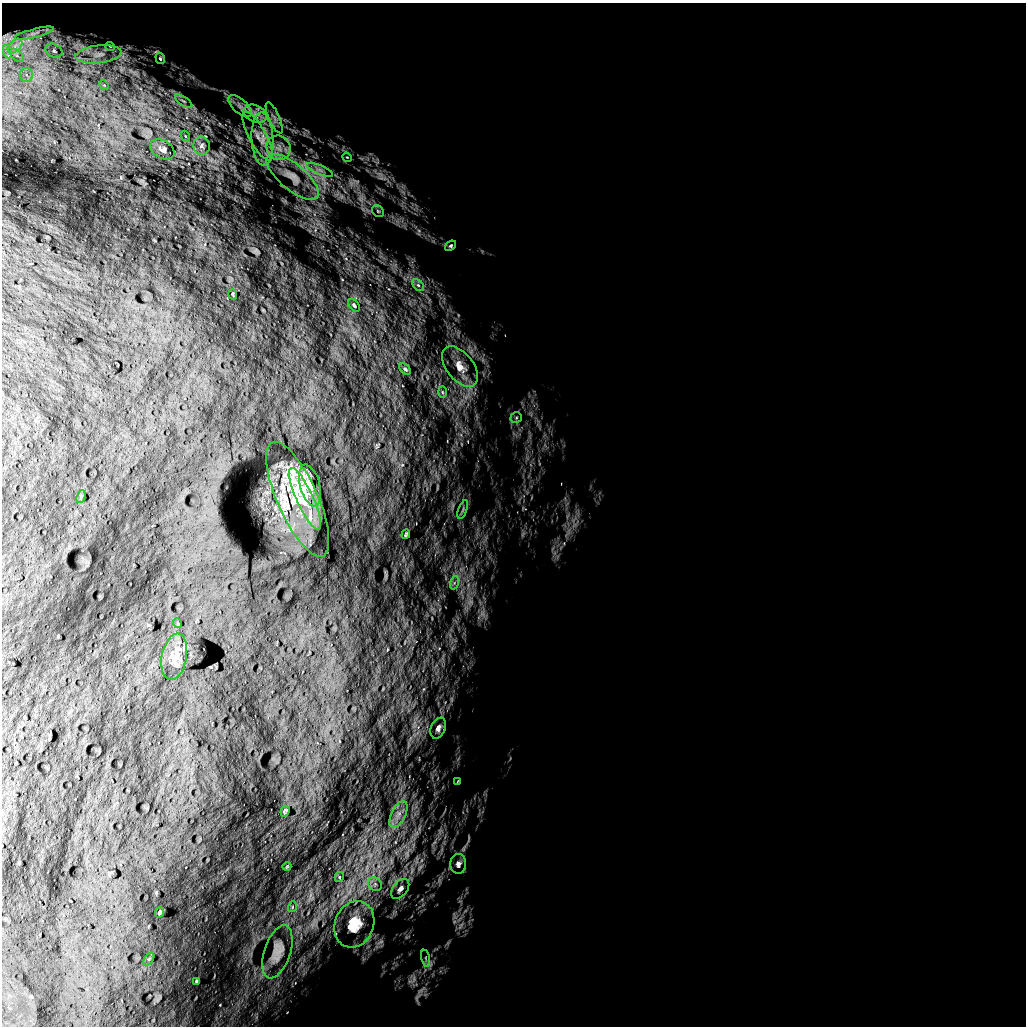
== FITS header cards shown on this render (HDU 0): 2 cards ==
NAXIS1  =                 1024 /
NAXIS2  =                 1024 /

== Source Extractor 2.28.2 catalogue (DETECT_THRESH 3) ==
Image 1024 x 1024 px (HDU 0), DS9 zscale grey, 1 PNG px = 1 image px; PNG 1028 x 1028 px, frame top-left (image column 1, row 1024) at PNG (2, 3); each listed source drawn as its Kron ellipse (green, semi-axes under 4 px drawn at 4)
Background 5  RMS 670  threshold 2020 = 3 sigma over >= 5 px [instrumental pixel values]
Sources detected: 57; all 57 listed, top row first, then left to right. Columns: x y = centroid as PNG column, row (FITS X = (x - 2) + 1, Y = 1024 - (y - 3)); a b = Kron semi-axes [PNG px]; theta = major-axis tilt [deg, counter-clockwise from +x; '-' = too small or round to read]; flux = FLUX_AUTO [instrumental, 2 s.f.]
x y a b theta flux
34 33 20 4 14 2.4e+05
15 46 9 5 45 2.2e+05
110 46 5 3 - 3.9e+04
54 51 9 6 -30 1.8e+05
8 52 7 4 -71 1.2e+05
98 54 23 9 7 6.5e+05
17 55 8 5 -44 1.6e+05
160 58 6 4 -73 6.0e+04
26 75 7 6 - 2.0e+05
104 85 5 4 - 5.1e+04
184 101 10 2 -35 7.3e+04
240 106 14 7 -43 3.0e+05
255 114 12 8 -27 3.3e+05
274 118 17 5 -66 2.1e+05
185 136 5 3 - 5.0e+04
258 136 27 8 -62 4.8e+05
262 139 26 11 -87 7.9e+05
202 146 9 8 - 2.0e+05
279 148 12 11 - 4.7e+05
162 149 13 9 -30 2.4e+05
347 157 5 4 - 4.8e+04
320 170 14 4 -22 2.3e+05
293 177 32 13 -40 9.2e+05
378 211 6 5 - 8.6e+04
451 246 6 4 38 7.3e+04
418 285 7 4 -44 1.0e+05
233 294 5 2 - 4.9e+04
354 305 7 4 -51 9.8e+04
460 366 23 13 -52 7.7e+05
405 369 7 4 -44 8.6e+04
442 392 6 3 -88 5.5e+04
516 418 5 5 - 8.3e+04
310 486 21 10 -75 3.4e+05
81 497 7 3 69 5.0e+04
298 499 62 20 -66 1.5e+06
305 499 33 8 -65 1.1e+06
463 510 10 3 69 7.6e+04
406 534 5 3 - 6.8e+04
454 583 7 4 72 1.0e+05
177 623 5 3 - 3.7e+04
174 657 23 12 79 5.0e+05
438 728 11 7 67 2.1e+05
457 782 4 2 - 2.8e+04
285 811 5 4 - 8.5e+04
398 814 14 7 63 3.8e+05
458 864 10 8 86 2.0e+05
287 866 4 2 - 3.3e+04
339 877 5 4 - 5.7e+04
375 884 7 6 - 1.6e+05
400 889 11 7 50 2.0e+05
292 907 5 3 - 4.8e+04
159 912 6 4 64 5.6e+04
354 924 24 19 67 1.2e+06
277 952 27 13 71 5.6e+05
426 958 8 3 -77 7.4e+04
149 959 7 4 53 6.5e+04
196 981 4 2 - 5.4e+04